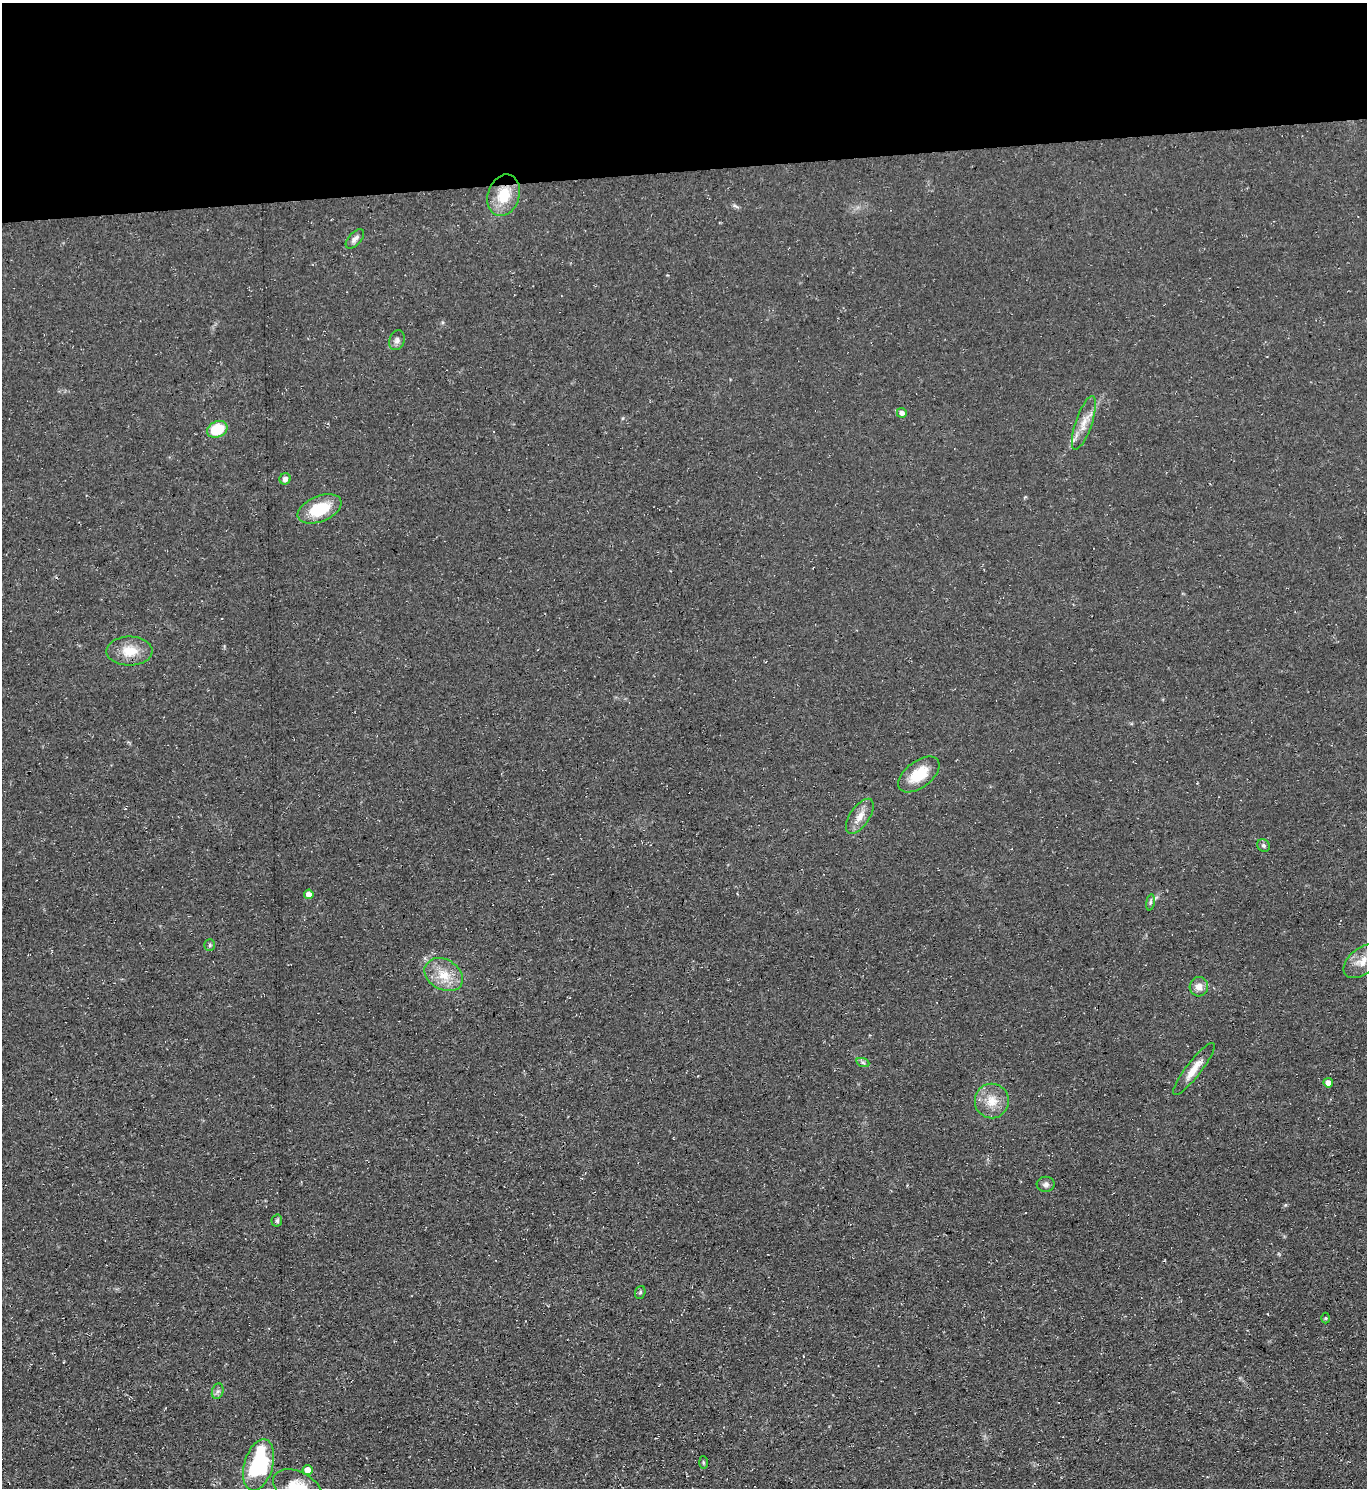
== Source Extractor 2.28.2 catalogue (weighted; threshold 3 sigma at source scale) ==
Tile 2 of 3 x 3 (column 2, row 1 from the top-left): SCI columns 1491-2855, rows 2973-4458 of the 4443 x 4458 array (HDU 1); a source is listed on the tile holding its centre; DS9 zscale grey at full resolution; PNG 1369 x 1490 px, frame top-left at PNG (2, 3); each listed source drawn as its Kron ellipse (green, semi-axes under 4 px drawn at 4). Shown black and unused: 11% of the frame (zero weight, under 3 of 4 exposures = <1% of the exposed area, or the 3 px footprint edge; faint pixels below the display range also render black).
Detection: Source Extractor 2.28.2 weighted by HDU 2 'WHT'; one run over the whole footprint, this tile lists its part. Background 0.0606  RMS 0.0071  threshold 0.0321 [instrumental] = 3 sigma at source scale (4.5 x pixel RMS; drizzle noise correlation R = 1.50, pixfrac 1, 0.05/0.05 arcsec/px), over >= 5 px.
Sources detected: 32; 1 inside a brighter listed object's ellipse — not listed separately; the other 31 listed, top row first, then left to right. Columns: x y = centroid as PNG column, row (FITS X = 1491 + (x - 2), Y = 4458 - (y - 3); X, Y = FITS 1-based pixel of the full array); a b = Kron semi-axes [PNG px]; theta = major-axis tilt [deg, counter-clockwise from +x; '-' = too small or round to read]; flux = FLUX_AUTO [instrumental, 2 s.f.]
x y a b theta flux
504 195 21 15 71 21
355 239 12 6 47 3
397 340 10 7 70 2.7
902 413 5 5 - 2.8
1084 423 28 8 71 9.3
217 429 11 8 23 25
285 479 6 5 - 2.5
320 509 23 12 22 27
129 651 23 14 1 14
919 774 24 13 37 21
860 816 20 9 56 7.5
1264 846 7 6 - 1.6
309 894 5 4 - 5.4
1150 902 8 4 82 1.5
210 945 6 5 - 1.1
1362 961 21 13 38 10
444 975 20 15 -30 15
1199 987 9 9 - 5.7
863 1063 7 4 -20 1.4
1194 1069 32 7 52 9.9
1328 1083 5 4 - 5
992 1101 17 17 - 12
1046 1184 9 7 3 2.6
277 1221 6 5 - 1.5
640 1292 6 5 - 1.1
1326 1318 5 3 - 0.68
218 1391 8 5 72 2.1
703 1462 6 3 -89 0.89
259 1465 26 14 74 69
307 1470 5 5 - 7
298 1488 26 16 -27 22
Isophote crosses this tile's border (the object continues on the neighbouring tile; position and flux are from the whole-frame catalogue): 1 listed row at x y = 298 1488